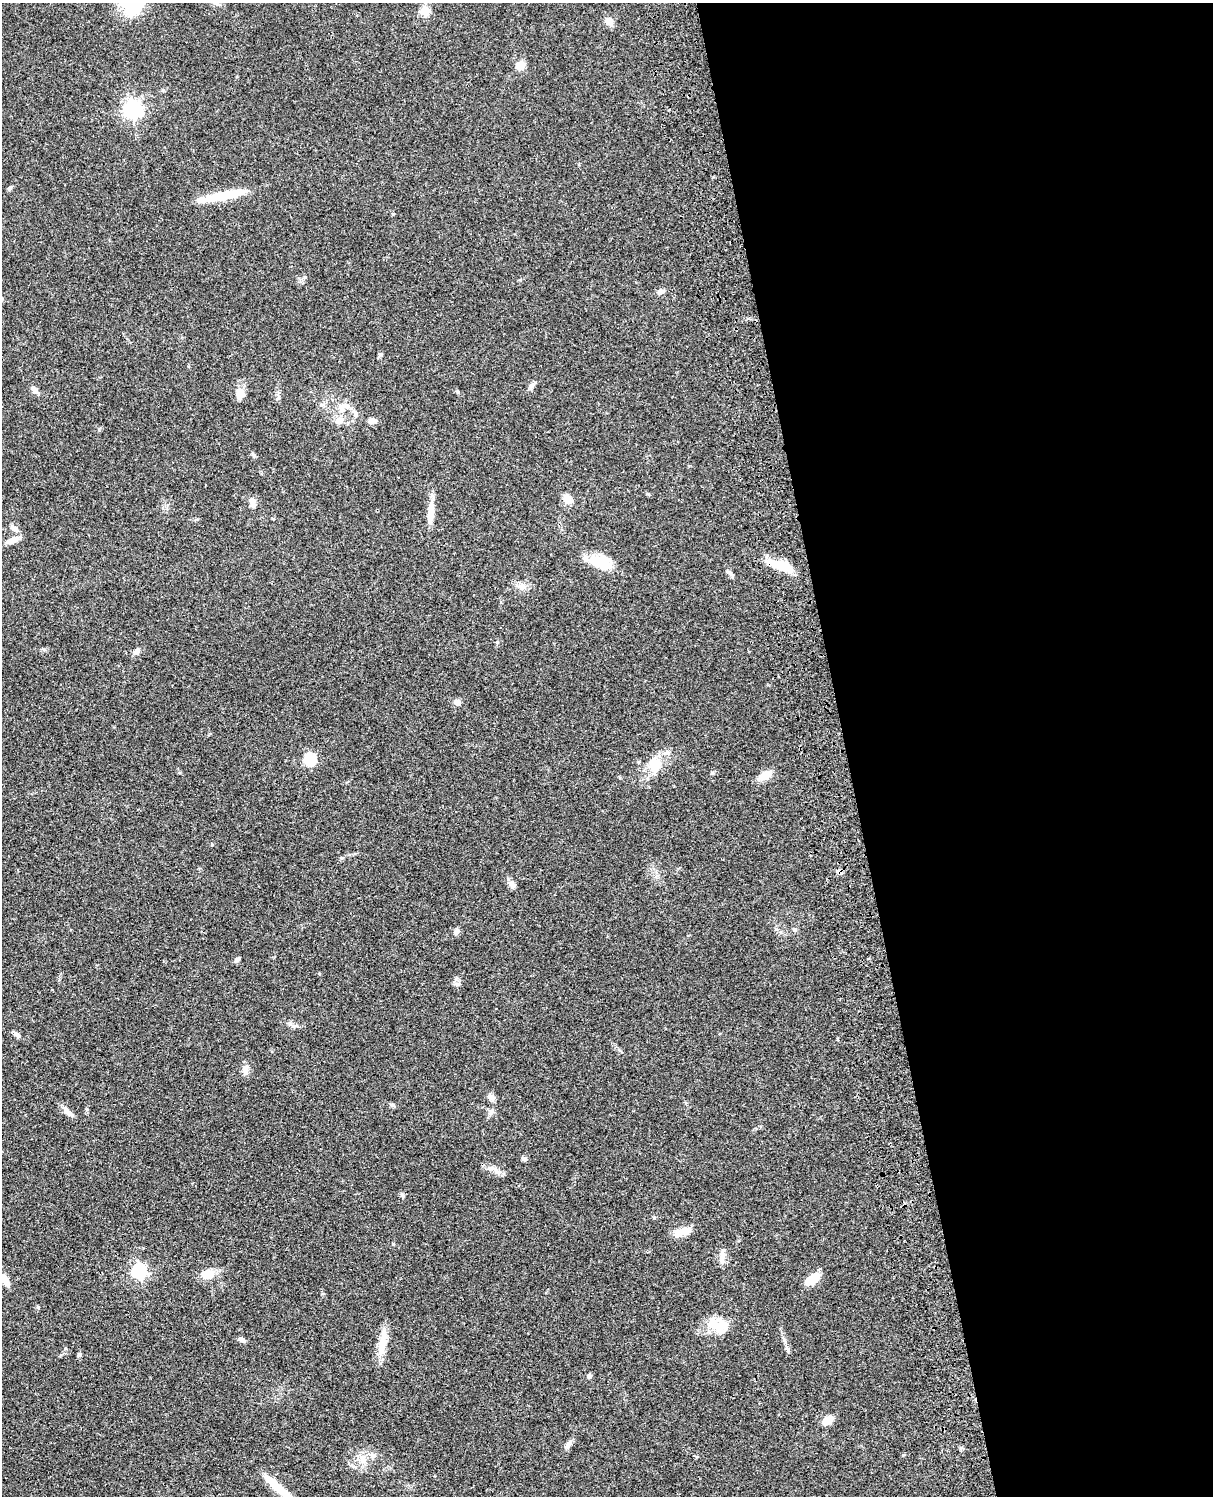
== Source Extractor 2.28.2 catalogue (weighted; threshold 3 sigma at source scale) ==
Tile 8 of 4 x 3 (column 4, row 2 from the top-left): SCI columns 3756-4966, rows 1773-3266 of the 5084 x 4925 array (HDU 1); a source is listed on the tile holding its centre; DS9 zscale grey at full resolution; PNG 1215 x 1498 px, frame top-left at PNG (2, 3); no overlay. Shown black and unused: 30% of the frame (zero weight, under 3 of 4 exposures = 6% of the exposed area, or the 3 px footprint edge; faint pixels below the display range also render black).
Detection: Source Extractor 2.28.2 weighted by HDU 2 'WHT'; one run over the whole footprint, this tile lists its part. Background 0.0756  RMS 0.0058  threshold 0.0261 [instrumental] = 3 sigma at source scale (4.5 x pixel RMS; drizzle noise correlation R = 1.50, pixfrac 1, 0.05/0.05 arcsec/px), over >= 5 px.
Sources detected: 66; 1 inside a brighter object's white glare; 1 cosmic-ray / hot-pixel residue — not listed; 3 inside a brighter listed object's ellipse — not listed separately; the other 61 listed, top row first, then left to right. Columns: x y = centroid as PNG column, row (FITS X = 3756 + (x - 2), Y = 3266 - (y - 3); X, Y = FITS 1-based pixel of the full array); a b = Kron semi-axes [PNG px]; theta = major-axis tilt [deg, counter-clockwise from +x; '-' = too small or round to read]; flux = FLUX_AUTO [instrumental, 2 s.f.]
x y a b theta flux
425 11 5 5 - 23
609 21 10 8 -59 4
520 65 13 11 -8 4.4
132 109 7 7 - 230
10 188 7 5 24 0.95
231 194 41 11 15 14
661 292 9 6 23 2.1
531 386 10 6 58 1.9
34 390 13 6 -56 2.1
240 393 13 10 -82 5.3
343 407 19 11 26 6.9
339 421 14 9 19 3.9
372 421 10 6 8 3
568 499 9 8 - 6.6
252 502 12 7 -75 3.3
430 513 30 7 86 7.9
14 528 11 6 -23 2.5
13 540 14 7 22 5.1
602 562 25 17 -19 14
778 565 33 8 -18 16
730 573 10 4 -45 1.5
522 587 9 7 -73 2.5
137 651 9 7 46 2.3
457 702 8 7 - 2.6
309 759 6 6 - 44
655 764 20 16 -84 11
712 773 5 5 - 0.67
765 775 19 9 26 6
512 884 11 8 -44 2.5
794 929 6 4 -17 0.76
457 931 8 6 55 2
237 960 7 4 40 1.7
456 979 6 5 - 1.4
17 1035 11 5 -33 1.7
245 1069 14 8 83 3
491 1097 12 7 -36 2.4
393 1105 7 5 -21 1
68 1112 16 7 -47 3.4
490 1113 11 5 46 1.6
524 1158 7 5 -14 1.4
492 1168 17 5 -4 2.9
402 1195 7 4 -45 0.95
654 1218 6 3 -20 0.57
683 1232 23 8 22 6.8
722 1257 17 7 85 3.6
139 1271 6 6 - 110
208 1274 16 12 12 6.8
812 1279 15 7 32 15
5 1280 13 6 -54 6.8
38 1307 4 4 - 0.61
714 1324 21 14 -45 10
242 1340 8 6 -32 1.7
382 1343 37 9 81 9.1
788 1349 9 3 -77 1.2
79 1354 5 5 - 1.1
589 1376 5 4 - 2.2
828 1420 15 9 31 4.8
568 1444 13 6 57 2.4
373 1456 8 6 15 2.3
362 1460 9 7 75 3.1
279 1489 48 8 -41 17
Overlapping masked pixels (flux is a lower limit): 1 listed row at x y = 778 565
Isophote crosses this tile's border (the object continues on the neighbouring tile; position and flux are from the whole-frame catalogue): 2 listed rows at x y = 5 1280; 279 1489
Unlisted compact peaks at least as high as the median listed source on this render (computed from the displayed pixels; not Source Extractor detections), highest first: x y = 393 1244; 458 392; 393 214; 254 455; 497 642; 293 1026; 99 429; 341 858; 903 1455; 305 277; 837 1039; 619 1050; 163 90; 61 1355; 278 398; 960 1448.